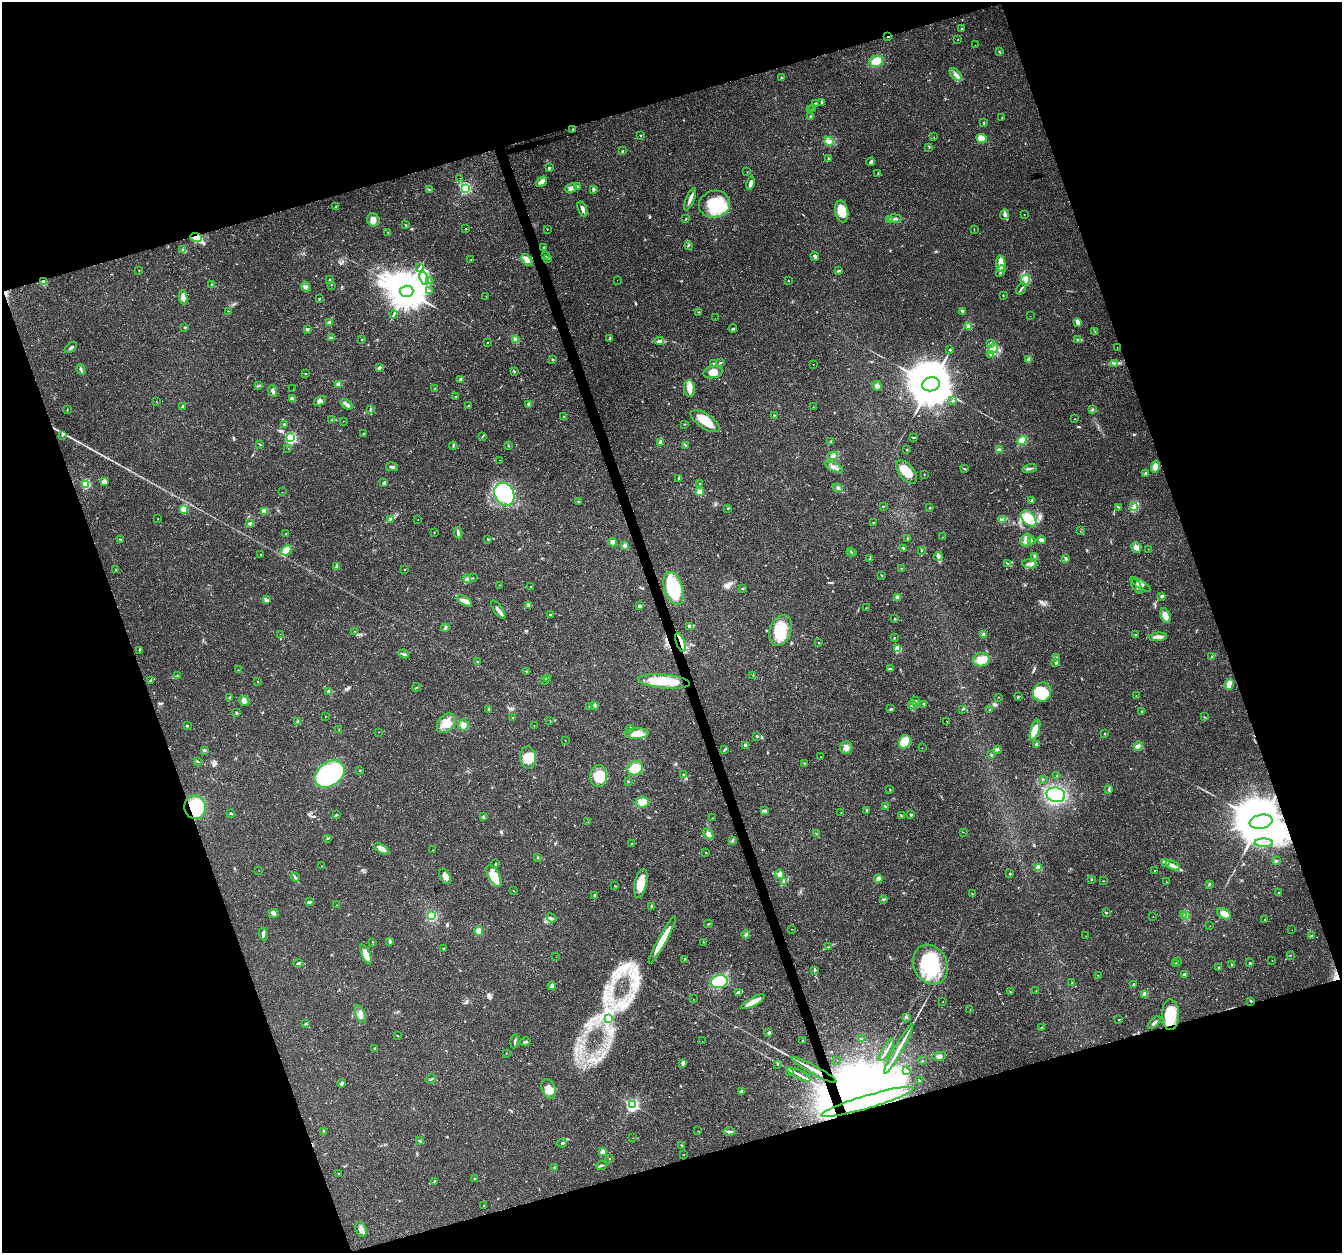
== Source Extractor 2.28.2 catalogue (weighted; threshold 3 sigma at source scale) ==
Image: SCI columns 1-5358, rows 116-5118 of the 5358 x 5181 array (HDU 1 of 3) = the unmasked area's bounding box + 8 px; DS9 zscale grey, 4 x 4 block average (1 PNG px = mean of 4 x 4 image px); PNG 1344 x 1255 px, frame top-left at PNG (2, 2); each listed source drawn as its Kron ellipse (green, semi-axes under 4 px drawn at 4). Shown black and unused: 38% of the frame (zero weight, under 3 of 4 exposures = <1% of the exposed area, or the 3 px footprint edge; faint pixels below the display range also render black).
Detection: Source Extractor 2.28.2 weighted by HDU 2 'WHT'. Background 0.0264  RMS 0.002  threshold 0.0088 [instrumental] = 3 sigma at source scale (4.5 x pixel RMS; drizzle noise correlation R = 1.50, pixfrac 1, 0.0396/0.0396 arcsec/px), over >= 5 px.
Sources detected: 554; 7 inside a brighter object's white glare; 6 cosmic-ray / hot-pixel residue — neither listed nor drawn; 4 coinciding with a brighter row at this scale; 30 inside a brighter listed object's ellipse — not listed separately; of the other 507, all 500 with FLUX_AUTO >= 0.202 (the completeness limit of this list) listed and drawn (7 fainter detections not listed), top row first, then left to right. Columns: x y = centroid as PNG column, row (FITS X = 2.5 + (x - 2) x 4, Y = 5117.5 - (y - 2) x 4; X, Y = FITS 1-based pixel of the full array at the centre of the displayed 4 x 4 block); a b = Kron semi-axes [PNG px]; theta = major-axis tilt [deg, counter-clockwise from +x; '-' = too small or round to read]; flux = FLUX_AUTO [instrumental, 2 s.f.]
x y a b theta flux
961 28 2 2 - 0.56
888 37 3 2 - 0.78
958 39 2 2 - 0.36
975 45 2 2 - 0.24
999 52 2 2 - 0.83
876 61 7 5 11 16
956 74 8 4 -49 4.7
782 78 4 2 - 1.6
822 102 3 2 - 0.96
815 103 2 2 - 1.7
811 109 2 2 - 0.32
813 109 2 2 - 0.52
810 116 3 2 - 0.94
1002 117 2 2 - 0.36
984 123 2 2 - 3.6
573 129 2 2 - 0.77
641 136 2 2 - 0.52
934 137 2 2 - 0.27
982 138 5 4 - 27
829 141 4 3 - 3.5
929 147 3 2 - 0.66
622 151 3 2 - 0.9
828 158 3 2 - 0.8
871 162 4 3 - 2.5
549 168 2 2 - 5.1
747 172 2 2 - 0.36
878 174 2 2 - 0.61
460 178 2 2 - 0.2
541 182 6 3 43 5.4
751 183 7 3 78 3.6
578 187 2 2 - 6
465 188 2 2 - 170
571 188 6 4 24 5.3
593 189 4 3 - 1.8
430 190 3 2 - 0.94
690 199 12 3 68 5.4
715 204 15 13 12 44
336 207 3 2 - 0.56
582 209 8 3 -69 4.4
842 212 11 6 -80 19
1004 214 5 4 - 3
1024 214 2 2 - 0.45
686 218 2 2 - 0.76
889 219 2 2 - 1.1
895 219 6 2 -7 2.4
373 220 6 6 - 8.1
405 225 2 2 - 0.83
466 229 2 2 - 0.51
547 229 2 2 - 0.47
974 229 2 2 - 0.46
388 232 3 2 - 0.78
196 238 6 4 -20 11
688 245 3 2 - 0.87
544 247 2 2 - 0.92
183 250 4 3 - 1.8
545 256 3 2 - 0.73
815 256 5 3 - 2.3
548 258 2 2 - 1.5
471 260 2 2 - 1.3
527 260 7 4 -53 5.7
1001 264 8 4 -86 9.1
420 267 2 2 - 0.58
139 270 2 2 - 0.45
839 271 4 2 - 1.3
1001 271 6 2 63 2.3
424 278 7 3 -71 5.6
330 279 2 2 - 0.78
1026 279 5 4 - 5
617 280 2 2 - 4.6
44 281 4 3 - 9.9
429 281 2 2 - 0.48
788 281 2 2 - 0.47
211 284 2 2 - 0.34
331 285 2 2 - 0.47
306 287 5 3 - 2.7
1021 289 6 2 55 1.9
406 291 7 5 3 4600
429 291 4 2 - 1.5
1003 295 2 2 - 0.69
486 296 2 2 - 0.28
183 297 7 3 -81 7.5
319 298 2 2 - 0.47
228 311 2 2 - 0.43
699 312 2 2 - 0.58
963 312 4 3 - 3.5
394 315 4 2 - 1.4
1030 316 2 2 - 0.22
715 318 2 2 - 0.66
1077 322 4 2 - 6.8
330 323 4 3 - 2
969 326 2 2 - 0.8
185 327 3 2 - 0.9
307 329 3 3 - 1.6
733 329 4 2 - 1.9
1095 332 2 2 - 0.56
331 338 2 2 - 0.8
362 339 2 2 - 0.76
515 339 3 3 - 1.6
610 339 4 2 - 1.4
1077 339 3 2 - 0.82
659 341 4 2 - 1.9
488 342 2 2 - 0.53
990 343 2 2 - 0.81
1117 347 2 2 - 0.26
71 348 7 2 39 2.3
993 348 5 4 - 5.6
950 350 3 2 - 0.78
990 354 2 2 - 0.7
553 359 3 2 - 1.2
1029 360 4 3 - 4.1
713 363 2 2 - 0.84
720 363 3 2 - 1.3
1115 363 2 2 - 1.1
813 364 2 2 - 0.26
379 368 4 2 - 1.4
81 369 5 2 - 2.4
514 371 3 2 - 1
713 372 10 6 10 10
305 373 2 2 - 0.64
461 379 3 2 - 1.2
339 384 2 2 - 21
931 384 9 7 13 8000
259 385 4 2 - 0.99
877 386 5 3 - 3.8
435 388 2 2 - 0.54
690 388 8 5 -84 7.7
293 389 2 2 - 0.23
273 391 6 3 -65 3.3
455 396 2 2 - 0.59
292 399 4 3 - 3.4
320 401 6 4 31 4.6
953 401 2 2 - 0.88
156 402 2 2 - 0.43
346 404 7 3 -36 4.1
529 404 2 2 - 12
469 405 2 2 - 0.5
182 406 3 2 - 1.5
813 407 2 2 - 0.28
370 409 3 2 - 0.77
1092 409 4 3 - 1.4
67 410 4 2 - 0.54
774 415 2 2 - 0.61
563 416 2 2 - 0.32
1075 419 2 2 - 0.41
332 420 3 2 - 0.68
343 421 2 2 - 0.26
705 421 17 7 -34 25
284 424 3 2 - 1.5
685 424 2 2 - 0.63
363 434 2 2 - 0.61
62 435 2 2 - 1.1
483 436 4 2 - 0.89
914 437 3 2 - 1.2
291 438 2 2 - 180
1022 441 5 4 - 15
661 442 2 2 - 16
831 442 4 2 - 1.5
260 444 2 2 - 0.54
685 445 3 2 - 1
453 446 4 2 - 1.4
509 446 2 2 - 0.44
288 448 2 2 - 0.28
907 450 2 2 - 0.84
999 450 4 3 - 3.2
833 456 5 3 - 3.1
500 460 2 2 - 1.1
1155 466 6 4 76 8.8
392 467 6 2 -14 2.9
834 467 9 3 -22 4.2
965 469 3 2 - 0.92
1029 469 7 2 9 2.6
906 472 14 7 -51 20
1145 473 3 2 - 1.1
924 474 2 2 - 0.35
679 478 2 2 - 1.3
104 482 3 3 - 6.6
384 483 3 2 - 3.3
86 484 2 2 - 100
699 484 2 2 - 0.94
838 488 5 3 - 2.7
282 492 2 2 - 2.9
700 492 2 2 - 35
504 494 12 9 -61 84
1032 500 4 2 - 2.4
578 501 2 2 - 0.8
883 506 2 2 - 0.69
1118 507 3 2 - 1
1134 507 3 3 - 1.9
728 508 3 2 - 0.8
930 508 3 2 - 0.89
184 509 2 2 - 51
265 511 4 3 - 11
1029 518 9 6 -48 41
158 519 2 2 - 0.27
391 519 2 2 - 0.6
418 519 2 2 - 0.63
1003 519 2 2 - 0.6
250 523 3 2 - 1.3
873 523 3 2 - 1.2
1080 531 2 2 - 0.24
434 532 2 2 - 0.55
458 533 6 2 -76 2.3
286 534 2 2 - 0.83
943 537 2 2 - 0.21
907 538 2 2 - 0.76
120 539 3 2 - 1.2
488 540 3 2 - 0.62
1026 540 6 5 - 6
1031 540 3 2 - 1.4
1042 540 4 3 - 4.1
613 542 4 4 - 5.1
625 546 3 3 - 3.8
1136 548 6 4 -62 4.7
903 549 3 2 - 1.2
1148 549 2 2 - 0.26
286 550 6 4 42 19
921 550 3 2 - 0.74
850 551 2 2 - 0.51
853 553 3 2 - 1
261 555 2 2 - 0.42
1035 556 4 3 - 2.1
938 557 4 2 - 2.4
870 558 3 2 - 0.97
1065 559 4 2 - 1.7
1007 563 4 2 - 0.94
1030 564 7 3 -9 3.9
336 566 4 3 - 2.3
901 568 2 2 - 0.48
404 569 2 2 - 0.84
116 570 2 2 - 0.75
881 575 2 2 - 0.92
473 578 2 2 - 0.7
467 579 4 3 - 3.6
499 585 2 2 - 0.64
1141 585 12 3 -32 5.8
1137 586 8 3 -55 3.3
531 587 2 2 - 0.73
673 588 17 9 -71 68
742 588 3 2 - 1.1
1162 596 3 2 - 2.3
897 597 3 3 - 3.4
266 600 4 2 - 4.6
465 601 8 3 -31 7.3
528 605 4 3 - 1.6
640 606 3 3 - 2.1
866 608 2 2 - 0.44
498 610 11 3 -54 4.7
550 615 3 2 - 1.1
1165 616 8 5 -69 9.4
895 619 3 2 - 1
689 626 4 2 - 1.7
445 628 4 2 - 2.6
780 630 16 10 70 41
354 631 2 2 - 0.32
280 634 2 2 - 0.22
983 634 4 2 - 2.9
1136 635 2 2 - 1.4
1158 637 9 3 5 8.1
894 638 2 2 - 1.5
680 642 10 3 -69 7.4
819 642 2 2 - 0.55
898 649 2 2 - 51
139 650 2 2 - 0.74
404 654 5 2 - 2.1
1212 657 2 2 - 0.45
1056 658 4 2 - 1.4
981 660 8 6 12 15
477 662 2 2 - 0.79
1056 663 4 2 - 0.93
890 669 4 2 - 1.6
238 670 2 2 - 0.68
526 671 4 2 - 0.84
753 675 3 2 - 0.63
178 676 2 2 - 0.42
547 678 3 2 - 0.79
545 680 3 2 - 1.2
150 681 4 2 - 1.8
664 681 26 7 -5 43
257 682 2 2 - 1.1
1229 684 5 3 - 11
416 687 4 2 - 0.89
329 691 3 3 - 4.3
1042 692 10 9 - 47
1136 696 2 2 - 0.28
998 697 2 2 - 0.42
1018 697 2 2 - 0.93
230 698 3 2 - 1.8
244 701 5 4 - 4.3
915 701 4 2 - 1.9
924 704 3 2 - 1.3
912 705 4 2 - 1.6
589 706 3 2 - 0.9
595 706 4 2 - 1.3
488 709 3 2 - 1.1
890 709 4 2 - 1.2
962 710 3 2 - 0.88
990 710 2 2 - 0.97
1142 712 3 2 - 1.3
236 713 4 2 - 1.6
325 716 2 2 - 0.26
1204 717 2 2 - 0.41
513 718 2 2 - 1.1
550 720 2 2 - 0.4
947 721 2 2 - 0.54
298 722 2 2 - 12
446 723 11 8 46 14
463 725 5 5 - 5.9
534 725 2 2 - 0.28
187 726 2 2 - 1.3
631 728 3 3 - 1.8
339 729 2 2 - 0.51
1035 730 10 4 71 26
379 732 2 2 - 0.24
637 733 12 5 1 17
1105 734 2 2 - 1.1
757 736 3 2 - 1.2
565 740 2 2 - 0.29
905 742 7 5 61 46
1036 744 4 2 - 2
746 745 4 2 - 2.8
1138 746 5 3 - 2.8
846 748 6 6 - 6.3
922 748 2 2 - 0.68
997 749 4 2 - 1.3
204 750 3 2 - 2.9
724 750 4 2 - 2.4
991 755 3 2 - 1.1
528 757 11 8 -87 21
820 757 2 2 - 0.4
197 761 4 2 - 0.89
805 764 2 2 - 0.8
635 768 8 7 - 27
360 770 2 2 - 0.77
330 774 16 12 34 170
683 774 2 2 - 0.58
599 776 11 8 89 32
1057 776 2 2 - 0.55
1043 780 2 2 - 0.63
628 781 2 2 - 0.72
890 789 2 2 - 0.78
1109 789 3 2 - 1.2
1056 795 9 7 -13 88
642 802 6 5 - 14
195 807 12 10 -76 70
886 807 3 2 - 1.1
867 810 3 2 - 1.9
764 811 4 2 - 1.8
841 812 2 2 - 0.25
231 813 3 2 - 0.92
336 815 3 2 - 1.1
911 815 2 2 - 5.7
901 816 3 2 - 0.86
483 817 3 2 - 1.3
712 818 2 2 - 0.41
588 822 2 2 - 0.57
1261 822 11 7 11 12000
963 832 2 2 - 0.26
708 834 6 4 -48 3.9
816 834 2 2 - 0.65
328 838 4 2 - 1.1
732 840 4 2 - 1.1
1264 843 9 3 -3 7.2
632 844 2 2 - 1.1
382 849 8 4 -29 8.6
433 850 2 2 - 0.43
706 853 2 2 - 0.37
537 857 2 2 - 0.84
1276 861 3 3 - 1.6
1166 862 3 3 - 1.7
495 864 3 2 - 1.2
1173 865 7 3 -26 5.1
321 866 2 2 - 0.2
1039 867 2 2 - 40
259 870 2 2 - 0.22
1155 871 2 2 - 0.67
779 874 5 3 - 7.1
1010 874 2 2 - 1.1
445 876 8 5 -63 6.1
494 876 12 5 -61 13
295 877 4 2 - 2
878 879 4 3 - 7.1
1091 879 3 2 - 0.83
784 881 3 2 - 1.5
1103 881 2 2 - 0.5
1166 882 2 2 - 0.27
641 883 15 6 77 21
1209 884 3 2 - 1.2
615 886 2 2 - 0.47
514 891 2 2 - 0.32
1279 892 2 2 - 0.38
972 894 2 2 - 0.54
595 896 3 2 - 1.8
883 899 3 2 - 1.6
310 902 3 2 - 1
337 905 2 2 - 0.37
651 906 2 2 - 0.62
1106 912 3 2 - 0.87
274 914 5 3 - 2.9
1184 914 2 2 - 0.63
1224 914 7 5 -32 9.7
432 915 2 2 - 45
1153 916 2 2 - 0.21
1185 916 2 2 - 0.81
551 918 5 2 - 1.6
1265 919 2 2 - 0.62
708 924 4 2 - 1.2
1210 926 2 2 - 0.28
792 929 2 2 - 0.24
1292 930 2 2 - 0.22
479 931 4 4 - 6.3
263 934 6 3 -74 2.7
746 934 4 2 - 1.7
1086 936 2 2 - 0.25
1311 936 3 2 - 1.3
662 940 27 4 61 27
389 941 4 2 - 1.5
373 942 2 2 - 0.32
703 942 2 2 - 0.37
828 947 3 2 - 0.81
443 949 3 2 - 0.86
366 955 11 4 -66 13
1290 955 2 2 - 0.5
556 957 2 2 - 0.33
684 959 3 2 - 0.63
1272 961 2 2 - 0.26
1177 962 2 2 - 0.38
298 963 5 2 - 2.4
1176 963 2 2 - 0.68
1250 963 2 2 - 3.4
930 964 20 16 -65 76
1231 964 2 2 - 0.79
1219 968 4 2 - 1.2
815 970 2 2 - 1.5
1184 974 3 2 - 1.4
1098 975 2 2 - 0.34
719 982 8 6 14 65
1072 983 2 2 - 0.36
1134 984 3 2 - 2.1
552 986 4 4 - 3.4
1036 990 2 2 - 0.4
739 992 4 2 - 3.7
1010 992 2 2 - 0.54
1145 994 2 2 - 25
693 999 2 2 - 0.28
1251 1001 2 2 - 1.1
753 1002 13 3 28 12
943 1002 2 2 - 0.38
970 1010 2 2 - 0.32
360 1014 9 4 -67 6
1170 1015 15 8 -89 33
906 1017 3 3 - 1.5
609 1018 2 2 - 0.51
1119 1019 3 2 - 0.64
1154 1022 8 2 44 2.7
306 1024 2 2 - 0.73
1042 1027 2 2 - 0.48
769 1033 2 2 - 5.8
398 1035 2 2 - 0.71
861 1038 3 2 - 0.91
803 1040 2 2 - 0.31
515 1041 7 2 80 2.3
702 1041 2 2 - 0.71
525 1042 6 2 12 1.9
375 1048 3 2 - 1.6
898 1049 28 3 60 12
887 1050 13 2 60 4
506 1053 2 2 - 0.97
939 1056 7 3 9 2.9
837 1060 2 2 - 0.36
922 1061 2 2 - 0.56
683 1063 4 3 - 3
777 1064 2 2 - 0.47
814 1070 26 2 -29 14
906 1071 4 3 - 1.8
790 1072 2 2 - 0.38
799 1074 13 2 -26 5.5
431 1079 5 2 - 1.7
919 1081 3 2 - 1.1
342 1083 4 2 - 1.9
549 1089 10 6 -67 10
741 1091 3 2 - 0.84
867 1102 48 6 16 99000
632 1105 2 2 - 270
324 1131 2 2 - 1.1
698 1131 2 2 - 0.35
729 1132 6 2 -1 3
633 1138 2 2 - 0.31
420 1141 3 2 - 1.1
562 1143 5 2 - 1.3
681 1145 2 2 - 0.63
603 1152 2 2 - 26
684 1155 2 2 - 0.32
609 1159 2 2 - 0.55
601 1166 5 2 - 1.6
554 1168 3 2 - 1.2
338 1174 2 2 - 0.35
474 1179 2 2 - 1
435 1181 2 2 - 0.51
484 1205 2 2 - 0.83
361 1229 8 5 -71 5.6
Overlapping masked pixels (flux is a lower limit): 9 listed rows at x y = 888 37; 196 238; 44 281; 680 642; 195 807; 1261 822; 1251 1001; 814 1070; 867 1102
Diffuse or blended objects may show on this block-average render without a row.